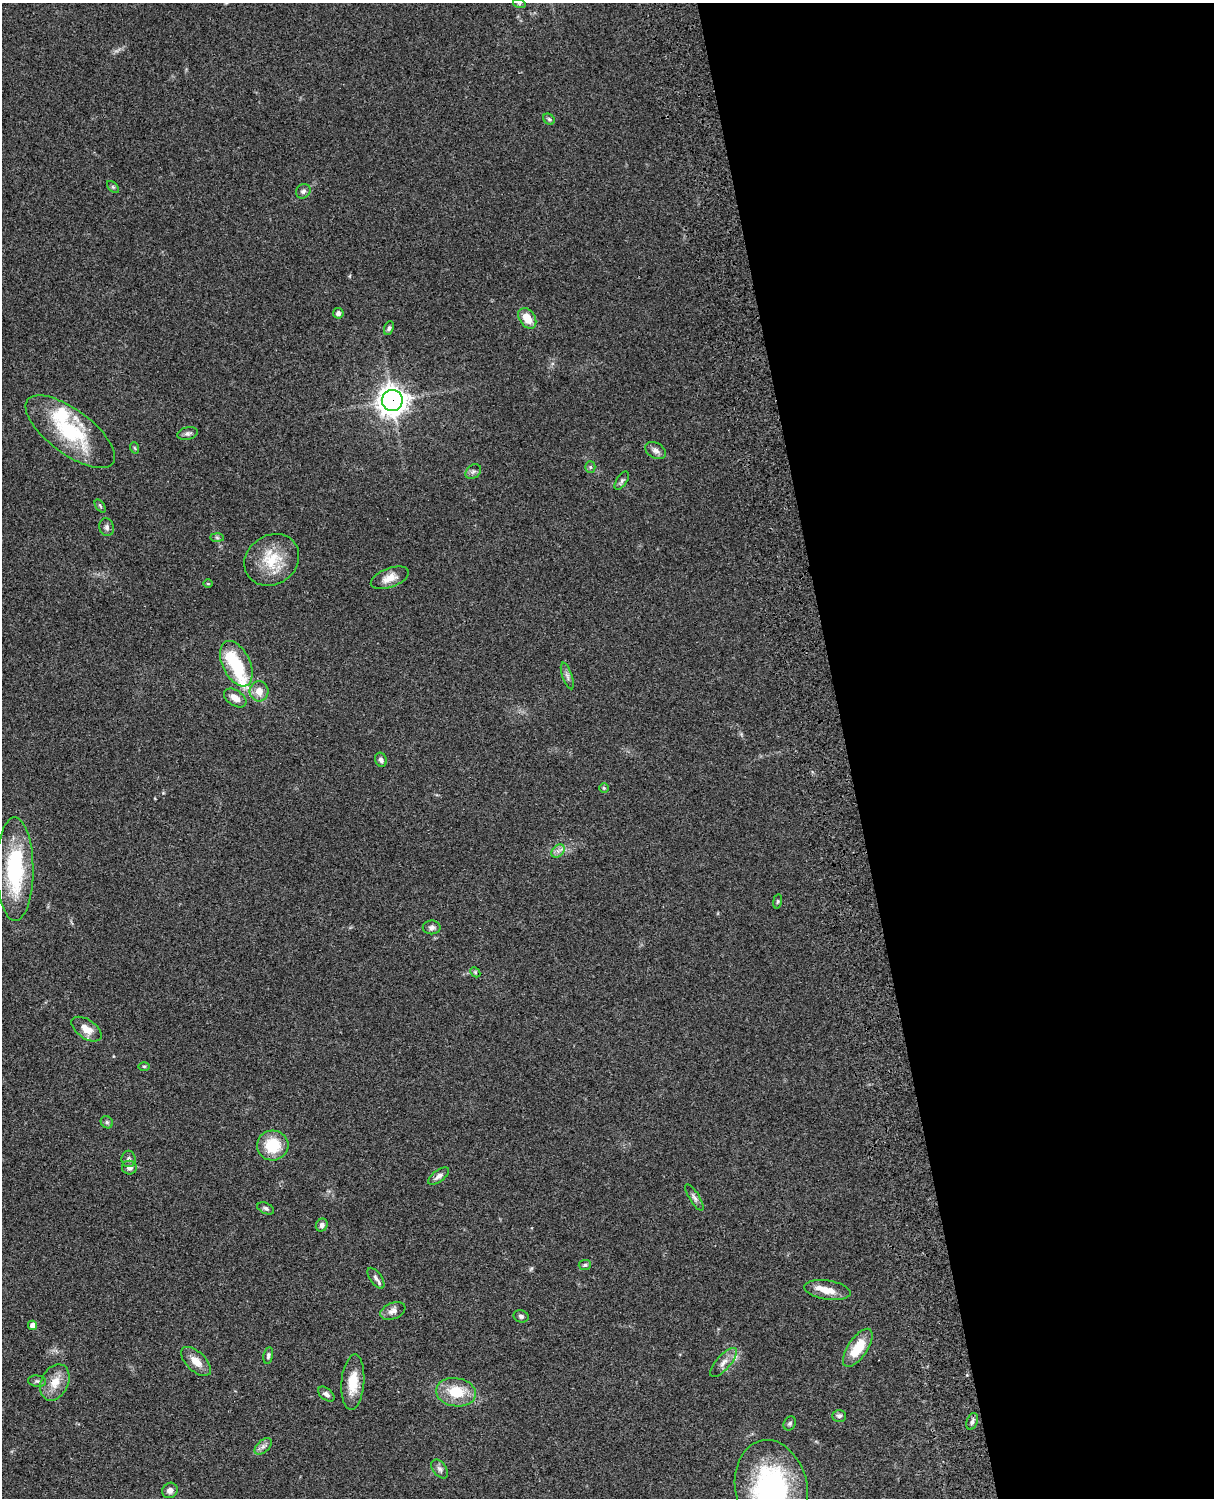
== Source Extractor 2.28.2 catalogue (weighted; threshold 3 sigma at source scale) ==
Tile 8 of 4 x 3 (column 4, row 2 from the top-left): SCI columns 3757-4968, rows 1772-3267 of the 5086 x 4926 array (HDU 1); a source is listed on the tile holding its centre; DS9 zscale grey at full resolution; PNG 1216 x 1500 px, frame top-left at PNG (2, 3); each listed source drawn as its Kron ellipse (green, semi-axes under 4 px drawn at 4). Shown black and unused: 30% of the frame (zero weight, under 3 of 4 exposures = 6% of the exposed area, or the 3 px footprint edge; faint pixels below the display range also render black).
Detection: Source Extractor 2.28.2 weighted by HDU 2 'WHT'; one run over the whole footprint, this tile lists its part. Background 0.0963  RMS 0.0062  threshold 0.0281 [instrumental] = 3 sigma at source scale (4.5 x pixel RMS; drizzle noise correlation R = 1.50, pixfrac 1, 0.05/0.05 arcsec/px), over >= 5 px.
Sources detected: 70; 1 inside a brighter object's white glare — neither listed nor drawn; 5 inside a brighter listed object's ellipse — not listed separately; the other 64 listed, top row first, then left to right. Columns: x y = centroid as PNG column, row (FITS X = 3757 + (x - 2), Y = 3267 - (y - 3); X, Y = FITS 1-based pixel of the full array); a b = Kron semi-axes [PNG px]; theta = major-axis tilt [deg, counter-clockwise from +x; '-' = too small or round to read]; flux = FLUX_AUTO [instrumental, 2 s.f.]
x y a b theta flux
519 3 6 4 -18 0.87
549 119 6 5 - 1.2
113 187 7 4 -45 0.97
303 191 8 7 - 2.1
338 313 5 5 - 2.5
527 318 11 7 -56 9.7
389 328 7 4 68 1.3
392 400 10 10 - 610
70 432 53 22 -37 48
188 434 11 6 14 1.9
135 448 6 3 -70 0.7
655 450 11 7 -29 2.8
590 467 5 5 - 1
473 472 8 6 41 1.8
622 481 10 5 57 1.7
100 506 7 4 -53 0.92
107 527 9 7 -76 1.9
217 538 7 4 -2 1
272 560 29 24 36 22
390 578 20 9 20 7
208 584 5 3 - 0.57
236 664 24 13 -64 28
567 676 14 5 -71 2.1
259 691 10 9 - 6.3
235 698 12 7 -34 5.5
381 760 7 5 -69 1.9
604 788 5 4 - 0.82
558 851 7 5 45 2.2
15 869 51 18 -90 56
777 901 7 3 81 0.8
432 927 9 7 -1 1.9
475 972 6 4 -46 0.83
87 1029 17 9 -34 7.2
144 1066 6 4 -1 0.73
107 1122 6 5 - 1.3
273 1145 15 15 - 20
128 1159 8 7 - 1.7
129 1168 7 7 - 3
439 1176 12 5 36 2.6
694 1197 15 5 -58 2.3
266 1208 9 5 -24 1.4
322 1225 6 6 - 2
585 1265 6 5 - 1.2
376 1278 12 6 -54 2.3
827 1290 23 9 -9 8.1
393 1311 13 8 22 4
521 1316 7 6 - 1.6
33 1325 4 4 - 3
858 1348 22 9 55 17
268 1356 8 4 79 1.4
196 1361 18 9 -44 7
724 1362 18 7 48 4.6
37 1381 9 5 -7 1.4
55 1382 19 13 65 9.6
353 1382 28 11 86 14
456 1392 20 14 -8 19
326 1394 9 5 -39 2.1
839 1416 7 6 - 1.6
972 1421 9 5 72 1.8
790 1423 7 5 57 1.2
263 1446 10 6 42 2.4
440 1469 11 6 -52 2.1
771 1489 49 36 -78 110
170 1490 8 7 - 3.2
Overlapping masked pixels (flux is a lower limit): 1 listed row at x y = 392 400
Isophote crosses this tile's border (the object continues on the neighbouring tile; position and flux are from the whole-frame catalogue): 1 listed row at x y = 771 1489